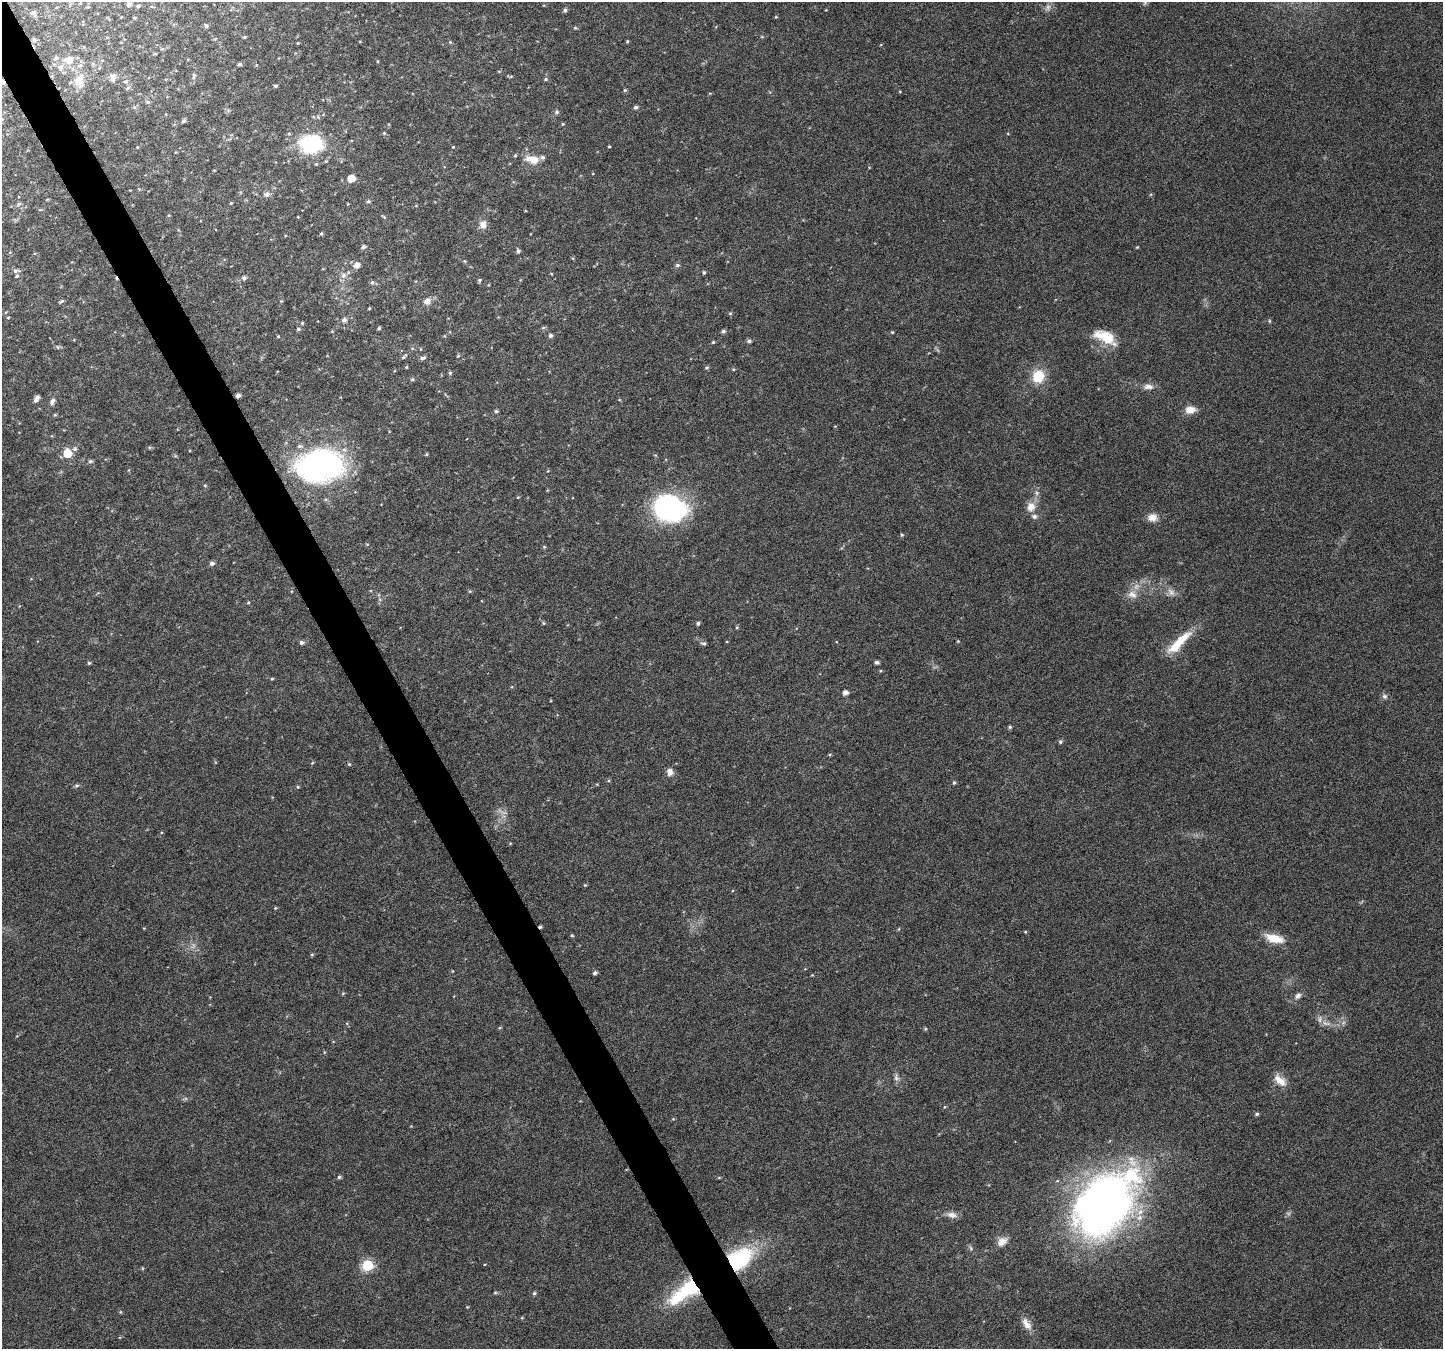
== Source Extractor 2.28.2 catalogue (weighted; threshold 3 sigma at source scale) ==
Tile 11 of 4 x 4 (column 3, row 3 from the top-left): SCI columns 2886-4326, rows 1508-2854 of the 5767 x 5649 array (HDU 1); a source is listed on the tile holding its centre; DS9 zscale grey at full resolution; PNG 1445 x 1351 px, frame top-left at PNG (2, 2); no overlay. Shown black and unused: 3% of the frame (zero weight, under 4 of 8 exposures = <1% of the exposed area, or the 3 px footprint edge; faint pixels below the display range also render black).
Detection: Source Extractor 2.28.2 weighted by HDU 2 'WHT'; one run over the whole footprint, this tile lists its part. Background 0.0378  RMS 0.0028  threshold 0.0113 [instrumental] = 3 sigma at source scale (4.09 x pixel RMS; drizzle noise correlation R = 1.36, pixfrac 0.8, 0.0396/0.0396 arcsec/px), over >= 5 px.
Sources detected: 178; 4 too faint to see at this stretch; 2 inside a brighter object's white glare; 2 cosmic-ray / hot-pixel residue — not listed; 7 inside a brighter listed object's ellipse — not listed separately; the other 163 listed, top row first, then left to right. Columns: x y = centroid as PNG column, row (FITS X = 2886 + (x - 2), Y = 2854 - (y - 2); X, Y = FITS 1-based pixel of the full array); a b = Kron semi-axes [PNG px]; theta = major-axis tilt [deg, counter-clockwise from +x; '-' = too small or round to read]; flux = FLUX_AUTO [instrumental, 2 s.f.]
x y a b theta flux
1145 2 7 5 90 0.51
129 4 5 5 - 0.95
138 6 5 4 - 0.44
1048 7 10 7 60 0.99
565 10 5 4 - 0.58
34 13 8 8 - 0.77
776 17 4 3 - 0.2
135 18 5 4 - 0.29
206 26 5 5 - 0.56
575 28 5 4 - 0.31
244 37 4 4 - 0.27
34 40 7 5 21 0.55
627 41 4 4 - 0.27
450 42 5 4 - 0.27
56 58 8 6 18 0.71
69 60 9 8 - 2.7
377 61 4 3 - 0.23
240 64 4 3 - 0.54
61 67 9 8 - 1.3
194 76 9 5 82 0.7
511 76 6 4 19 0.27
113 78 11 8 -87 1.1
546 79 5 4 - 0.35
79 81 20 14 86 4
126 81 7 5 33 0.61
2 82 6 6 - 1.1
275 86 4 3 - 0.38
128 88 7 5 47 0.59
625 90 5 5 - 0.34
900 92 4 3 - 0.19
148 102 6 5 - 0.5
134 107 6 4 -44 0.42
636 107 5 4 - 0.61
557 112 6 5 - 0.53
183 121 6 4 45 0.57
563 124 4 4 - 0.24
384 133 5 4 - 0.3
311 144 23 18 -2 21
609 146 3 3 - 0.24
453 147 3 3 - 0.18
515 156 5 4 - 0.28
533 160 16 11 -13 3.2
351 178 5 5 - 3.9
267 194 9 7 22 0.99
368 201 5 5 - 0.48
231 203 4 3 - 0.25
384 217 6 3 -31 0.29
483 224 10 9 - 1.8
321 233 4 4 - 0.37
363 247 5 5 - 0.72
1137 247 4 3 - 0.21
518 251 5 4 - 0.57
464 261 5 3 - 0.26
357 265 6 6 - 1.7
677 265 6 5 - 0.52
16 271 10 6 3 0.75
704 272 4 4 - 0.39
343 275 8 8 - 1.3
244 278 6 5 - 0.78
480 280 5 4 - 0.36
372 282 6 6 - 0.57
61 301 7 3 24 0.39
281 301 4 4 - 0.23
427 301 9 8 - 1.5
369 308 3 3 - 0.28
730 313 5 5 - 0.31
8 318 4 3 - 0.23
344 320 6 6 - 0.83
1269 321 6 4 -89 0.3
302 323 4 4 - 0.29
379 328 4 4 - 0.41
298 329 5 4 - 0.48
332 331 4 4 - 0.21
723 331 5 4 - 0.6
892 332 4 4 - 0.25
550 335 5 5 - 0.65
278 336 4 4 - 0.25
445 336 4 3 - 0.19
1105 337 31 14 -26 6.9
749 341 5 4 - 0.57
713 342 4 4 - 0.29
57 347 5 3 - 0.27
404 356 10 4 47 0.52
458 356 5 4 - 0.29
423 358 8 5 16 0.64
406 367 4 4 - 0.25
706 367 5 5 - 0.39
733 369 5 4 - 0.34
450 373 5 4 - 0.4
1038 376 15 13 77 6.6
412 379 6 4 2 0.43
1148 387 15 7 -3 1.6
238 395 4 4 - 0.86
37 397 5 5 - 0.86
52 401 8 6 62 1
1190 410 11 8 7 2.8
496 411 5 4 - 0.49
55 415 5 4 - 0.28
75 449 7 6 - 0.68
67 453 7 6 - 5.9
427 454 5 3 - 0.26
90 461 6 5 - 0.55
320 466 43 29 10 69
205 485 4 4 - 0.27
518 497 5 3 - 0.2
1031 507 14 12 75 2.7
670 508 35 26 -18 38
1152 517 12 10 0 2.3
901 535 4 4 - 0.34
544 547 6 3 18 0.26
212 563 6 5 - 0.8
470 591 5 3 - 0.25
1171 592 13 8 -52 1.6
1132 594 14 10 -20 2.2
248 602 4 4 - 0.27
543 623 5 3 - 0.25
698 623 5 4 - 0.53
737 627 5 4 - 0.3
1181 639 32 11 40 6.5
958 641 4 3 - 0.24
301 643 5 5 - 0.78
704 643 7 5 1 0.53
877 662 4 4 - 0.72
89 663 4 4 - 0.36
272 679 4 4 - 0.27
845 693 5 5 - 1.3
1384 696 7 7 - 0.75
1010 727 4 4 - 0.4
1060 742 5 5 - 0.49
312 763 5 3 - 0.23
349 764 5 4 - 0.32
670 772 10 8 -79 1.3
954 783 5 4 - 0.41
77 786 6 6 - 0.5
298 787 5 4 - 0.28
510 843 5 3 - 0.2
585 885 5 4 - 0.27
275 908 4 3 - 0.23
1025 932 4 4 - 0.22
572 935 4 4 - 0.25
1274 938 21 9 -13 5.1
312 954 5 3 - 0.28
595 973 5 4 - 0.67
343 993 6 3 19 0.26
1298 996 10 7 49 1.1
1326 1023 13 6 -12 1.5
925 1029 5 3 - 0.28
896 1077 11 7 -82 0.96
1280 1081 18 9 -42 3
1257 1114 5 4 - 0.43
339 1177 5 4 - 0.47
719 1178 5 4 - 0.24
1103 1204 65 43 53 170
952 1215 15 7 -12 1.6
1002 1242 14 9 36 2.2
971 1248 7 4 -71 0.43
740 1258 29 21 36 19
367 1265 6 6 - 22
691 1287 28 21 11 12
495 1293 6 4 1 0.31
534 1293 5 4 - 0.44
120 1312 5 4 - 0.28
1026 1324 18 9 -56 2.2
Overlapping masked pixels (flux is a lower limit): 4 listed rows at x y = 34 40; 2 82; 238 395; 691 1287
Isophote crosses this tile's border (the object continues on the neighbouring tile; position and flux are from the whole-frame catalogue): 2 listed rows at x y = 1145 2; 2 82